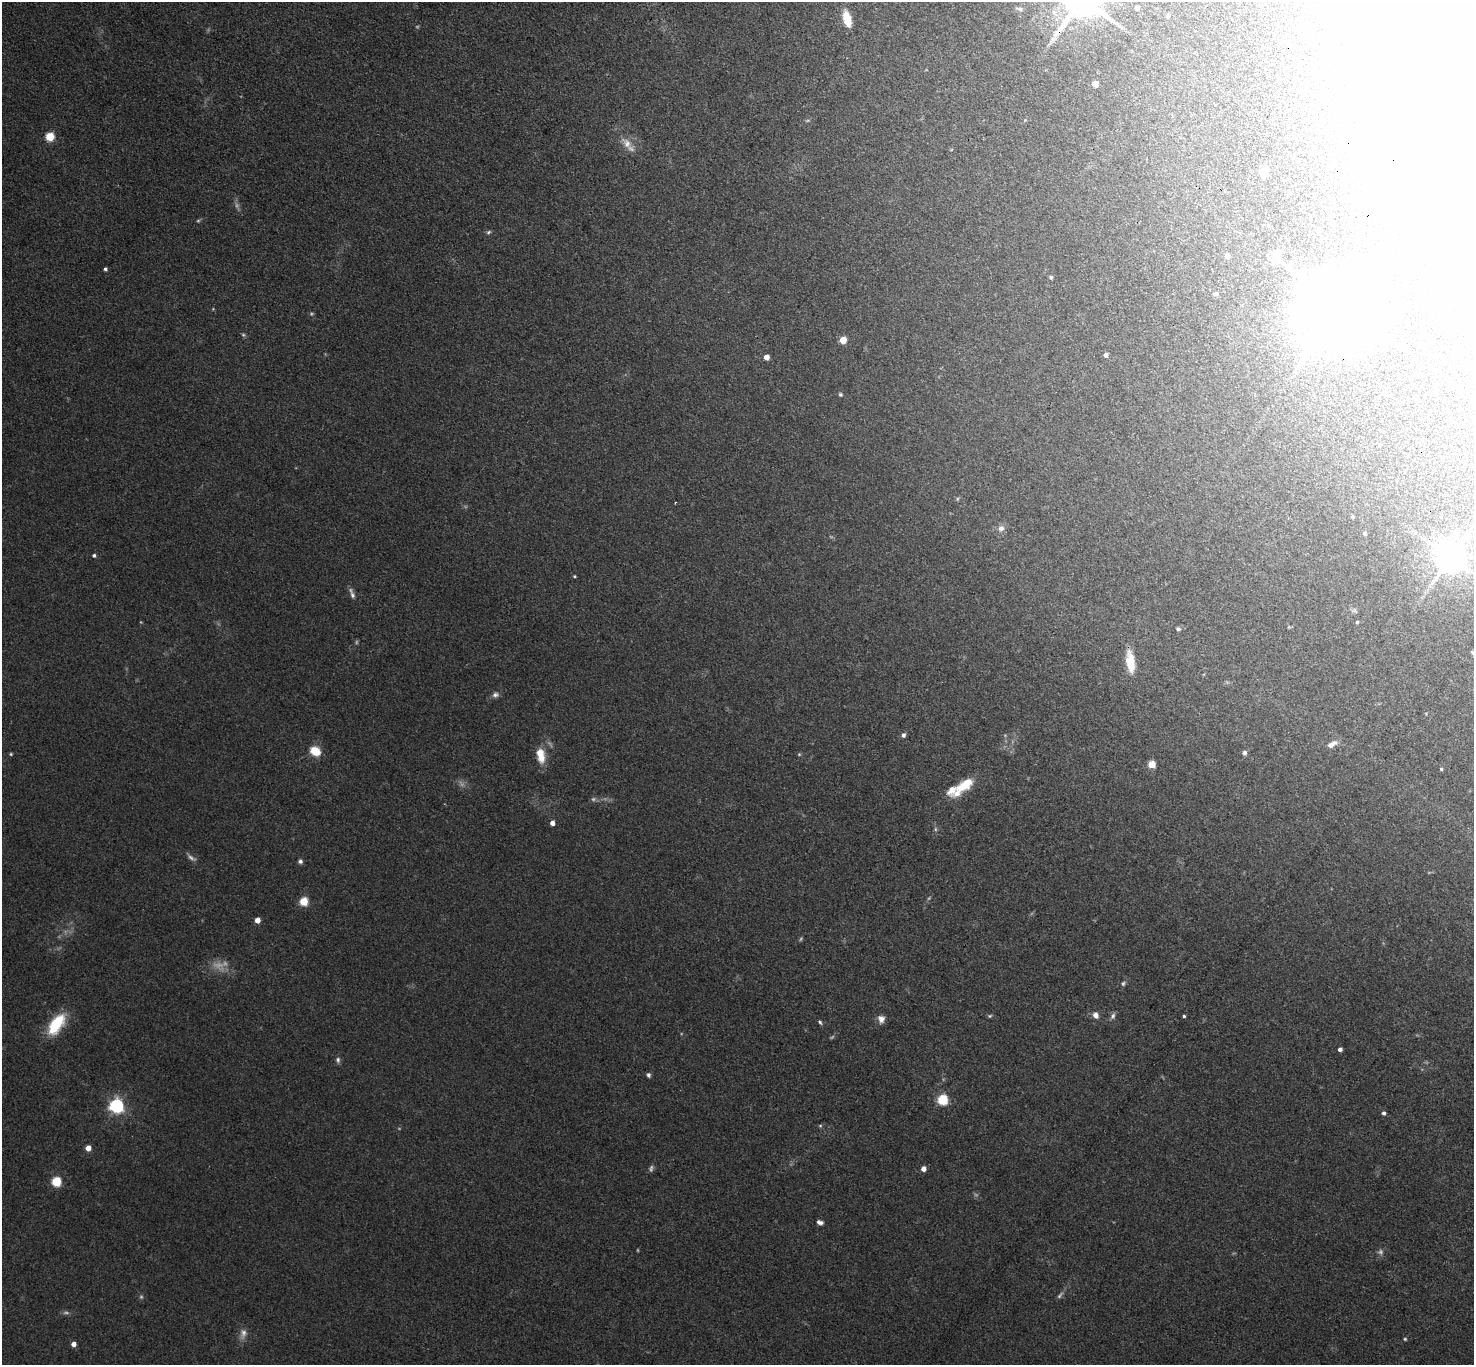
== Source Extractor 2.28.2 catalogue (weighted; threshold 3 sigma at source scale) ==
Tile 10 of 4 x 4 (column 2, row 3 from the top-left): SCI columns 1475-2946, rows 1516-2878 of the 5891 x 5898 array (HDU 1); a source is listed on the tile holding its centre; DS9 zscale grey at full resolution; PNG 1476 x 1367 px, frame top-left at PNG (2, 2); no overlay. Shown black and unused: <1% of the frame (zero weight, under 3 of 4 exposures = <1% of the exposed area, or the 3 px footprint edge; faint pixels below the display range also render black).
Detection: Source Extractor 2.28.2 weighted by HDU 2 'WHT'; one run over the whole footprint, this tile lists its part. Background 0.103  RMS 0.0069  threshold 0.0311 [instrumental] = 3 sigma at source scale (4.5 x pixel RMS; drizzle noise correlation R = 1.50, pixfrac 1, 0.05/0.05 arcsec/px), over >= 5 px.
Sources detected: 96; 18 too faint to see at this stretch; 2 inside a brighter object's white glare — not listed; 2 inside a brighter listed object's ellipse — not listed separately; the other 74 listed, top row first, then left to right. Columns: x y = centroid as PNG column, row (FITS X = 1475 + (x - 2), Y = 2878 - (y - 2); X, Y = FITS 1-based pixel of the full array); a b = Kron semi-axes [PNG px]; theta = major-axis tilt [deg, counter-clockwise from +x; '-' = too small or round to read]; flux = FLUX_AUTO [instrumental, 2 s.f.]
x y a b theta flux
1137 8 5 5 - 2.1
1019 9 10 5 -16 1.9
1167 16 5 5 - 1.3
847 19 15 7 -76 15
1095 84 5 5 - 6.4
807 121 6 4 20 0.94
49 136 5 5 - 39
627 143 20 10 -51 8.1
1263 172 9 8 - 7.4
1290 193 5 4 - 1.1
1318 231 4 4 - 2.6
488 232 7 4 28 1.2
1227 256 5 5 - 3.3
1277 257 16 8 -71 5.9
105 269 4 3 - 1.5
1051 277 5 5 - 1.3
1215 294 6 4 10 1.3
1341 305 23 16 48 11000
1451 318 5 5 - 9.1
843 340 5 5 - 18
1106 355 4 4 - 3.3
766 357 4 4 - 6.9
840 394 5 4 - 1.1
675 502 2 2 - 0.59
1001 528 9 8 - 3.6
1365 533 4 4 - 1.5
94 555 4 4 - 1.5
1470 556 10 8 -20 4.2
1450 557 9 8 - 1400
574 576 4 3 - 0.67
352 595 10 6 -74 2.6
1357 622 4 4 - 0.87
1178 629 7 5 -9 1.4
1473 652 7 5 -34 1.8
1130 662 29 11 -83 14
495 695 9 7 11 2.5
903 735 5 5 - 2.3
1332 744 15 7 28 4.3
315 751 12 10 -32 12
1244 753 5 5 - 2.3
11 754 4 4 - 0.8
799 754 5 4 - 0.85
541 755 19 10 -79 12
1152 764 5 5 - 12
1441 769 4 4 - 0.89
965 785 29 11 37 17
552 823 4 4 - 4.6
935 829 6 4 90 1.2
191 858 13 5 -33 2.6
300 861 6 5 - 1.9
304 901 5 5 - 35
257 920 4 4 - 8.3
1123 983 7 5 59 1.5
1095 1015 8 6 -63 3.9
990 1016 6 5 - 1
1113 1016 9 6 70 2.1
1184 1016 3 3 - 0.99
881 1019 9 7 -86 4.3
820 1022 6 4 -68 1.2
56 1024 25 12 55 31
1340 1049 4 4 - 2.4
338 1060 8 6 88 1.9
648 1075 6 5 - 1.7
942 1100 6 5 - 59
116 1106 6 6 - 190
1383 1113 5 5 - 2
820 1126 5 4 - 0.91
88 1148 4 4 - 7.5
923 1169 5 5 - 4.7
56 1181 5 5 - 46
820 1222 7 5 -18 2.8
243 1333 15 8 86 4.6
1405 1339 4 4 - 0.86
73 1344 4 4 - 5.3
Overlapping masked pixels (flux is a lower limit): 1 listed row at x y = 1341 305
Isophote crosses this tile's border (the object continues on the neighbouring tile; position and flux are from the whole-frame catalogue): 1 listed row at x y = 1473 652